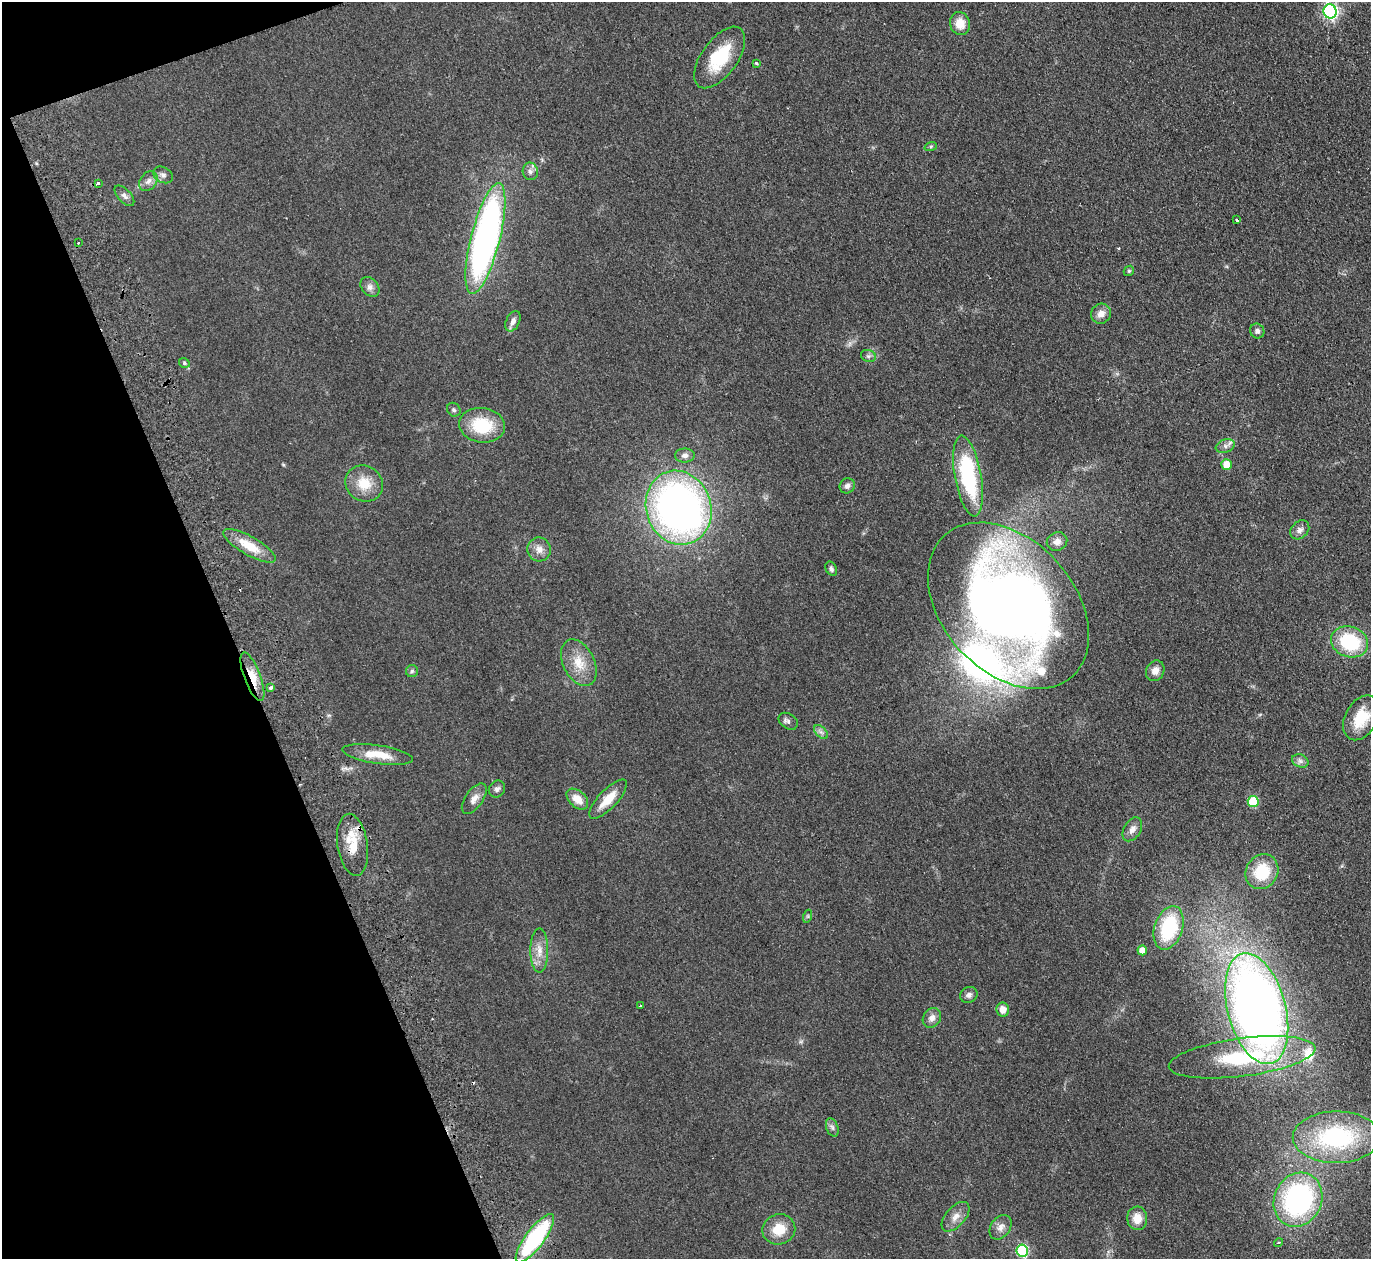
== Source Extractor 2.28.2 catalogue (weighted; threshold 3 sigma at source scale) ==
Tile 5 of 4 x 4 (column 1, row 2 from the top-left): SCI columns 55-1423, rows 2819-4075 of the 5585 x 5508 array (HDU 1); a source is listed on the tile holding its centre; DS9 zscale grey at full resolution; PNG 1373 x 1261 px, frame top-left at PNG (2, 2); each listed source drawn as its Kron ellipse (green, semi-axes under 4 px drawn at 4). Shown black and unused: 18% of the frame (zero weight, under 2 of 3 exposures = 3% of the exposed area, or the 3 px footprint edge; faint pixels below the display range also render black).
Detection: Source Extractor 2.28.2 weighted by HDU 2 'WHT'; one run over the whole footprint, this tile lists its part. Background 0.0914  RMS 0.01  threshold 0.0452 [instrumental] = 3 sigma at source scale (4.5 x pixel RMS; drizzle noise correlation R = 1.50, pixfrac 1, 0.05/0.05 arcsec/px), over >= 5 px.
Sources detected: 78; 1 inside a brighter object's white glare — neither listed nor drawn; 3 inside a brighter listed object's ellipse — not listed separately; the other 74 listed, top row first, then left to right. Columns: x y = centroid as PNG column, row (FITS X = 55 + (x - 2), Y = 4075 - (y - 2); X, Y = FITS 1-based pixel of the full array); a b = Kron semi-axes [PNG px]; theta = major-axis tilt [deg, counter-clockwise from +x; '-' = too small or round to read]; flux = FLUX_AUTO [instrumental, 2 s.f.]
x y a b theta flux
1330 11 7 6 - 220
960 23 11 10 - 13
720 57 35 18 54 44
756 63 3 3 - 1.1
931 146 6 4 19 1.2
530 171 9 7 -79 4.1
163 175 10 7 -28 3.8
148 181 11 8 53 4.9
98 183 3 3 - 4.7
124 196 13 6 -46 3.8
1237 220 3 3 - 6.1
485 238 57 14 76 420
78 243 3 2 - 1.9
1129 271 5 4 - 1.3
370 287 11 8 -48 4.6
1101 314 10 10 - 7.2
513 321 11 6 65 4.9
1257 331 7 7 - 3.3
868 356 8 6 -20 2.7
184 363 5 4 - 1.8
454 410 7 6 - 2.1
482 425 23 17 -8 42
1225 446 10 6 18 4.1
685 455 10 7 -1 4.2
1226 464 5 5 - 13
968 476 41 13 -80 98
364 483 19 17 -36 21
847 486 8 7 - 3.4
679 508 37 32 -71 450
1300 530 10 8 42 4.8
1057 541 10 9 - 5.9
249 546 29 9 -30 23
539 549 12 11 - 7.7
831 569 7 5 -62 2.4
1008 606 95 66 -48 890
1350 642 19 15 -20 62
579 663 25 15 -64 20
412 671 6 6 - 2
1155 671 11 9 64 7.2
252 677 26 8 -70 16
271 687 3 3 - 5.4
1361 718 24 16 62 29
788 721 10 7 -34 3
821 732 8 5 -44 2.9
378 754 35 9 -8 22
1300 761 8 6 -21 3.2
497 789 9 7 50 3.1
474 799 18 8 55 7.3
577 799 13 8 -42 12
608 799 25 9 47 18
1253 802 5 5 - 46
1132 829 13 8 58 5.7
353 845 31 15 -81 25
1262 872 18 16 57 39
808 916 6 4 72 1.5
1169 928 22 14 72 63
1142 950 5 4 - 9.7
539 951 22 9 90 11
969 995 9 7 32 3.5
640 1006 3 2 - 1
1257 1009 57 29 -75 850
1003 1010 7 6 - 7.7
932 1018 10 8 56 5.6
1242 1057 74 19 7 92
832 1127 9 6 -70 2.9
1336 1137 43 26 0 120
1298 1200 28 23 65 180
955 1217 18 9 48 8.5
1137 1218 12 10 -87 12
1000 1227 13 9 55 6.4
779 1229 16 15 - 20
535 1238 29 9 53 100
1278 1243 4 3 - 1.9
1022 1251 6 6 - 96
Overlapping masked pixels (flux is a lower limit): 3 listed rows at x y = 720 57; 252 677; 353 845
Isophote crosses this tile's border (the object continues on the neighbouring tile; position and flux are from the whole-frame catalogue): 2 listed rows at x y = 1330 11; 720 57